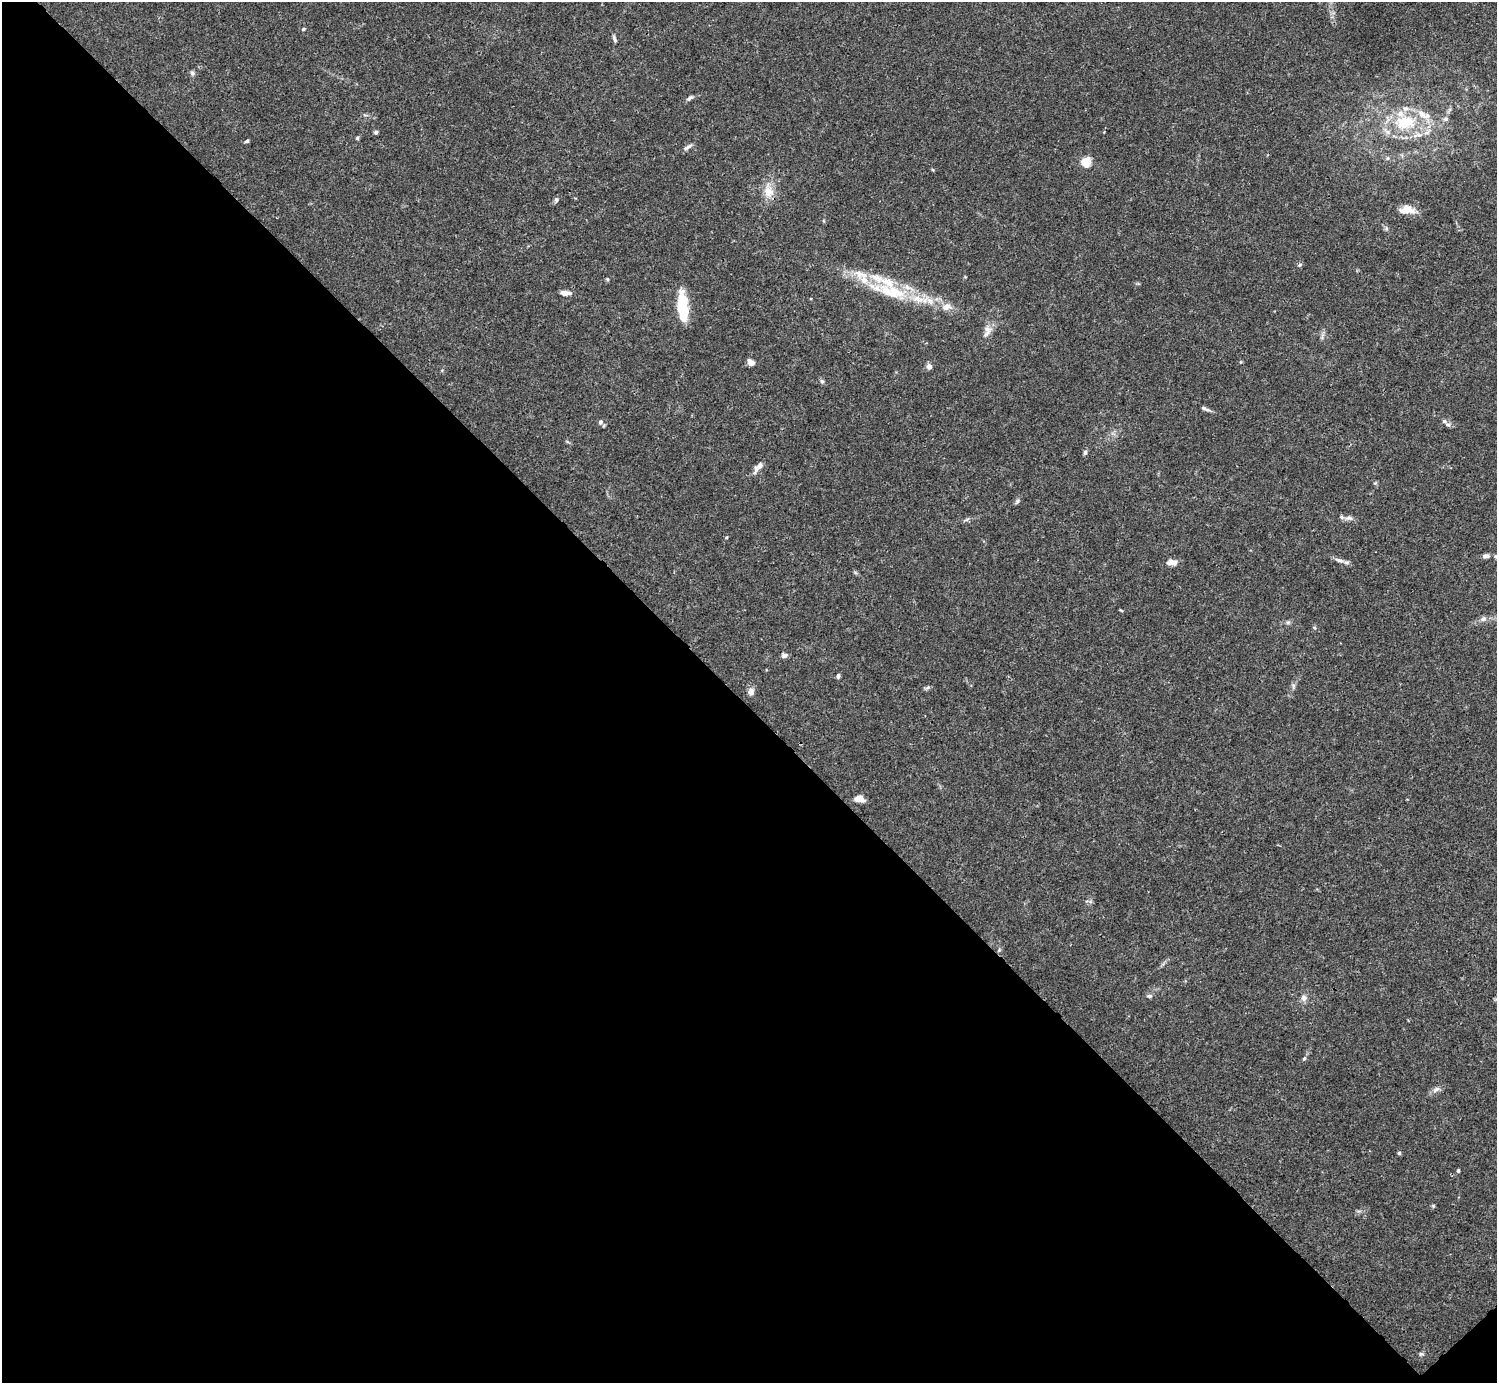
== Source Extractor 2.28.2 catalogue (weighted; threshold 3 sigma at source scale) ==
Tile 14 of 4 x 4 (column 2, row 4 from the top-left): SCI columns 1496-2990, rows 158-1538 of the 5982 x 5981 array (HDU 1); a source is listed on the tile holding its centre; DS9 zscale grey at full resolution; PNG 1499 x 1385 px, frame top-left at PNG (2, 2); no overlay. Shown black and unused: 49% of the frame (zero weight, under 3 of 4 exposures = <1% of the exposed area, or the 3 px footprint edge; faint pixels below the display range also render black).
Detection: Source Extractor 2.28.2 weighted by HDU 2 'WHT'; one run over the whole footprint, this tile lists its part. Background 0.0164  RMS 0.0022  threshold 0.0098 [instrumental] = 3 sigma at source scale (4.5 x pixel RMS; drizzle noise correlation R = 1.50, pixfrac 1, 0.05/0.05 arcsec/px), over >= 5 px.
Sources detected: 59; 8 inside a brighter listed object's ellipse — not listed separately; the other 51 listed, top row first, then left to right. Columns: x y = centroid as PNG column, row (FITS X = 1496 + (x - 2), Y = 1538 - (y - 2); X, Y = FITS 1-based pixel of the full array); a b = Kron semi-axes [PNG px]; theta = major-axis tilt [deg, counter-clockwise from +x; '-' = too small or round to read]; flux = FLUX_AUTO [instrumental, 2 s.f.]
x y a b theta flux
303 29 5 4 - 0.31
614 39 10 4 -67 0.5
192 73 7 6 - 0.51
690 98 10 5 37 0.55
1446 119 7 6 - 0.6
1405 123 26 17 3 10
376 132 5 4 - 0.47
357 138 5 4 - 0.29
247 141 6 4 17 0.34
688 147 14 5 30 0.74
1388 158 6 4 70 0.31
1086 162 12 10 66 2.8
768 191 20 13 -78 3.2
556 200 6 5 - 0.44
1406 210 16 9 4 3.1
1300 265 6 4 22 0.36
607 279 5 4 - 0.28
892 292 47 17 -16 11
565 293 13 5 -2 1.6
683 307 30 10 -86 9.3
947 307 14 9 8 1.8
986 334 14 7 49 1.4
750 362 9 6 -39 1.2
929 367 6 6 - 0.98
822 381 6 5 - 0.37
1206 409 16 4 -21 0.65
1444 421 9 6 -31 0.76
600 422 7 6 - 0.56
1085 452 7 5 86 0.47
760 465 12 8 43 1.2
1017 501 8 5 54 0.44
1349 518 11 7 0 0.95
1486 556 8 5 10 0.83
1496 556 9 5 1 0.54
1339 560 14 6 -17 1
1172 562 12 6 1 1.6
1483 619 8 6 27 0.76
1288 622 6 5 - 0.41
784 655 6 5 - 0.75
838 676 6 4 81 0.43
1293 686 9 4 82 0.5
927 688 7 4 19 0.39
751 692 9 8 - 1.1
859 799 9 6 -6 2.5
1149 996 8 5 0 0.52
1304 998 9 8 - 0.92
1304 1058 5 4 - 0.26
1436 1089 11 5 32 0.85
1399 1153 5 5 - 0.31
1458 1171 4 3 - 0.38
1421 1354 6 5 - 0.38
Isophote crosses this tile's border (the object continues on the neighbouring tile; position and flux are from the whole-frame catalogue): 1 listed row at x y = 1496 556